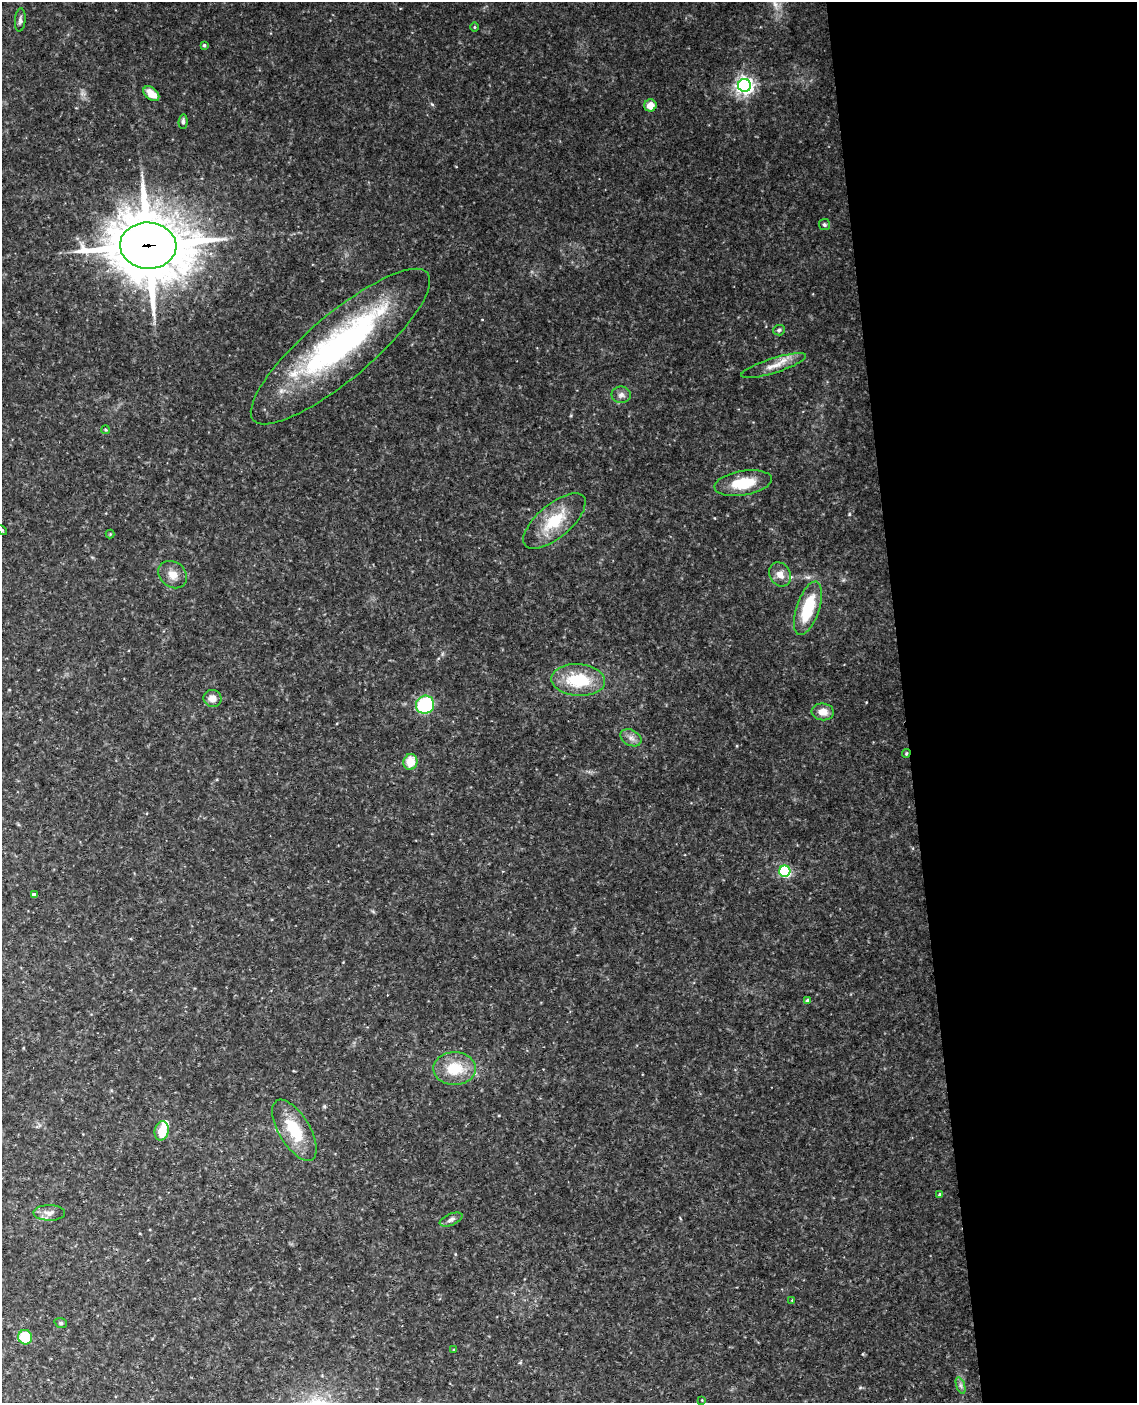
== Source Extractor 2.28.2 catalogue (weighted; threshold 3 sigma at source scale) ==
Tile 8 of 4 x 3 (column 4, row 2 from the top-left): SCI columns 3463-4597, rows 1642-3042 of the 4653 x 4581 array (HDU 1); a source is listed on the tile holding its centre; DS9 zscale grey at full resolution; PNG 1139 x 1405 px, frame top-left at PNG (2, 2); each listed source drawn as its Kron ellipse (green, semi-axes under 4 px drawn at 4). Shown black and unused: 21% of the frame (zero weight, under 3 of 4 exposures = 6% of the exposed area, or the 3 px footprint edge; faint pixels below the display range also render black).
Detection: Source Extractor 2.28.2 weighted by HDU 2 'WHT'; one run over the whole footprint, this tile lists its part. Background 0.11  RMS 0.0098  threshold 0.0442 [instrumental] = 3 sigma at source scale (4.5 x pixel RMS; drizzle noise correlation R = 1.50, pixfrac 1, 0.05/0.05 arcsec/px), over >= 5 px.
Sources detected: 46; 2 inside a brighter object's white glare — neither listed nor drawn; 1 inside a brighter listed object's ellipse — not listed separately; the other 43 listed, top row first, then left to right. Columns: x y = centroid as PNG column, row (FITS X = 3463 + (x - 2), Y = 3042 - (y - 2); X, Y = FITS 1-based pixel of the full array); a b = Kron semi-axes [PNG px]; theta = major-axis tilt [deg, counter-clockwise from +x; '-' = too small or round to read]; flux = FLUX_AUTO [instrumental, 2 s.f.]
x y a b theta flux
20 20 12 5 84 2.9
474 27 5 3 - 0.98
204 45 4 3 - 1.5
744 85 6 6 - 410
151 94 9 5 -40 12
650 105 6 6 - 10
183 121 7 4 86 2.3
824 225 5 5 - 1.9
148 246 28 23 -4 6600
779 330 6 5 - 2
340 346 114 32 40 250
774 366 34 7 18 13
621 395 10 8 -1 4.6
105 430 4 4 - 1.2
743 483 29 12 9 30
554 521 38 16 40 38
2 530 6 3 -45 1.1
110 534 4 4 - 0.91
780 574 12 10 -60 8.7
173 575 15 12 -38 9.7
808 608 28 11 71 43
578 680 27 16 -4 46
212 698 9 8 - 7.8
425 705 9 8 - 71
823 712 11 8 -6 9.3
631 738 11 7 -28 5
906 753 4 3 - 1.1
410 762 8 7 - 19
785 871 5 5 - 100
34 895 4 4 - 4
808 1001 4 4 - 3.9
455 1069 21 16 0 30
294 1130 34 15 -59 39
162 1131 10 7 77 18
940 1195 4 4 - 2
49 1213 16 8 0 6.1
451 1220 12 5 23 3.6
792 1300 3 3 - 0.59
61 1323 6 5 - 1.7
25 1337 7 7 - 32
454 1350 4 3 - 1.2
960 1385 9 4 -71 2.4
702 1400 3 3 - 0.8
Overlapping masked pixels (flux is a lower limit): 2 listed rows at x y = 148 246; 906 753
Isophote crosses this tile's border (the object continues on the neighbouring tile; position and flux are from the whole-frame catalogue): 1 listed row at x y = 2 530
Unlisted compact peaks at least as high as the median listed source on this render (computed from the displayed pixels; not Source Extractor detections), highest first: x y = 849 514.